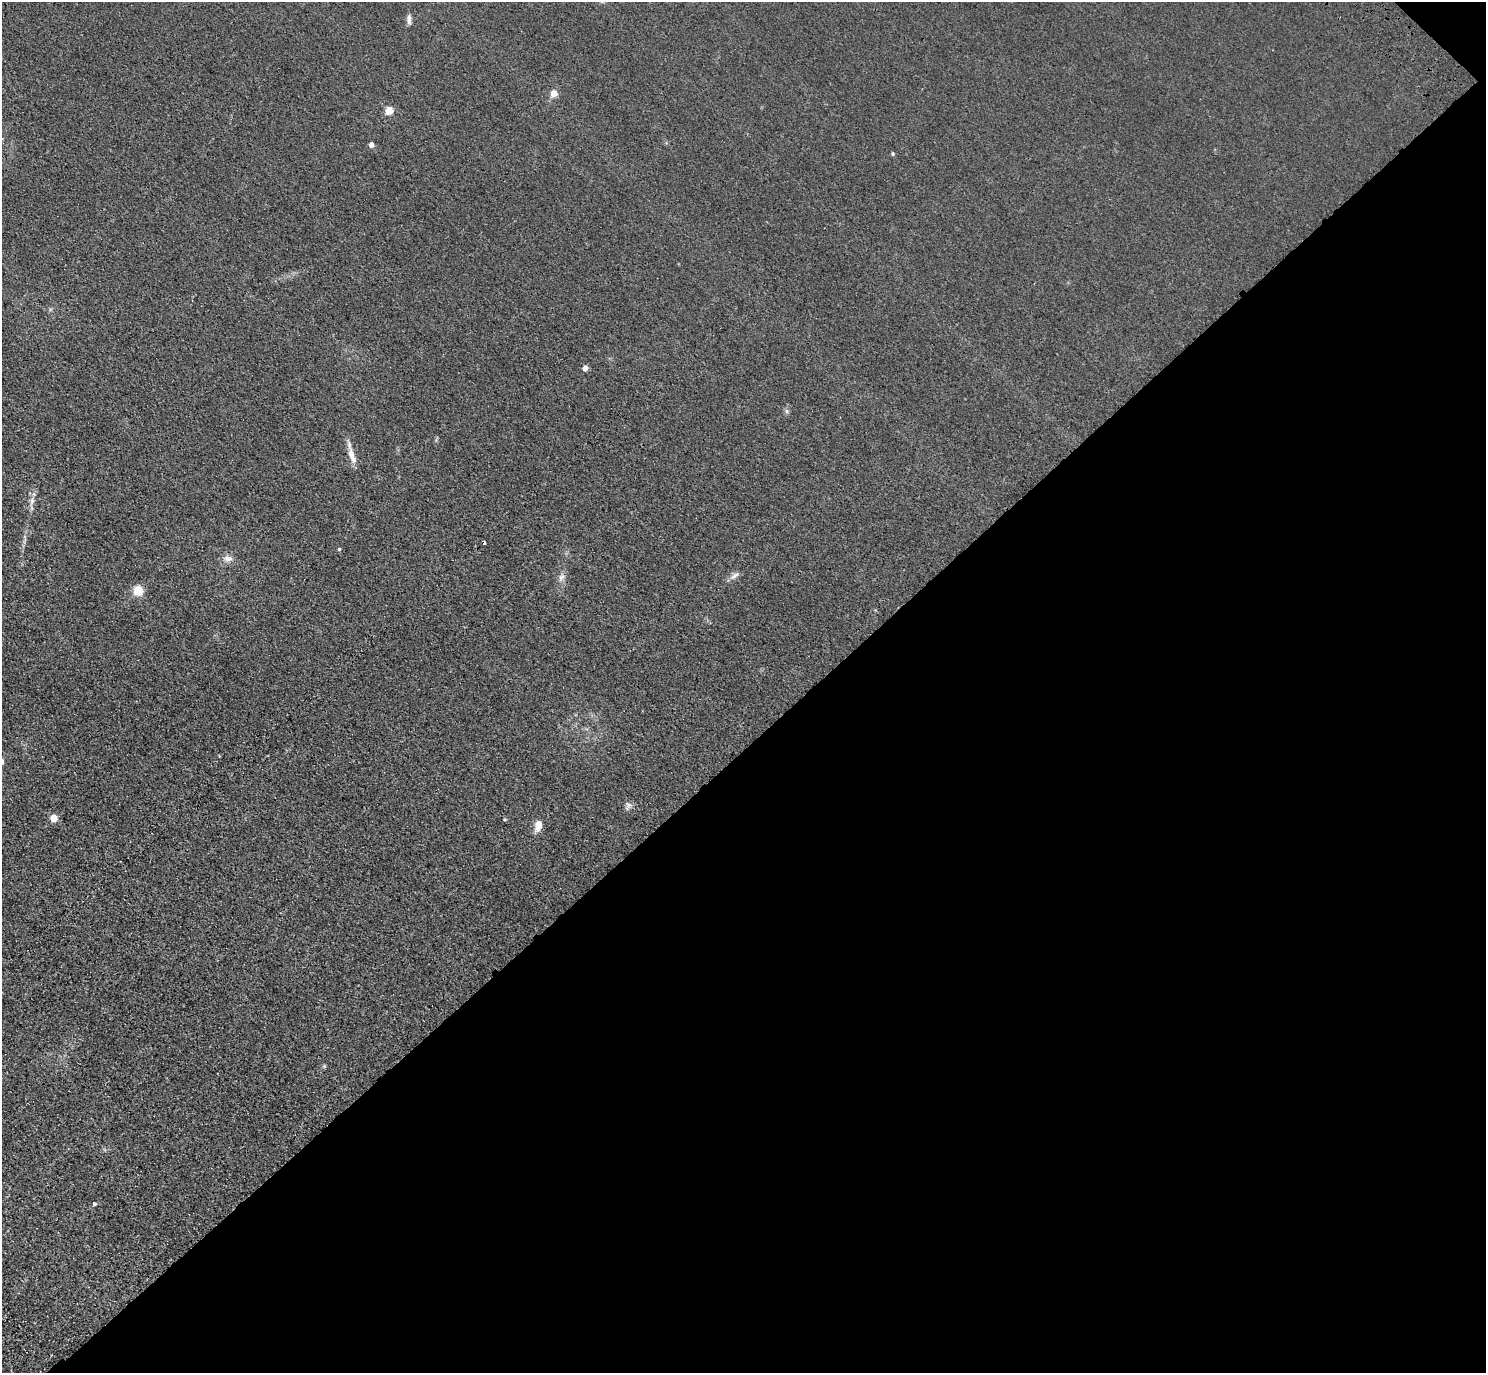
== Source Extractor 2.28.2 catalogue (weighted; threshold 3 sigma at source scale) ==
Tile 12 of 4 x 4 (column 4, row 3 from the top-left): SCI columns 4545-6028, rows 1759-3129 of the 6118 x 6118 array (HDU 1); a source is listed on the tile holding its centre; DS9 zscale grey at full resolution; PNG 1488 x 1375 px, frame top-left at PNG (2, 2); no overlay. Shown black and unused: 46% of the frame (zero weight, under 3 of 4 exposures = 6% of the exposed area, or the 3 px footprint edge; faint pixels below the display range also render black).
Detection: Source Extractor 2.28.2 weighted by HDU 2 'WHT'; one run over the whole footprint, this tile lists its part. Background 0.0112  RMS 0.0054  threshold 0.0242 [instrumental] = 3 sigma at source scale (4.5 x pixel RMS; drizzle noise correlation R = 1.50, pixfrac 1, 0.05/0.05 arcsec/px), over >= 5 px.
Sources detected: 20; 1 cosmic-ray / hot-pixel residue — not listed; the other 19 listed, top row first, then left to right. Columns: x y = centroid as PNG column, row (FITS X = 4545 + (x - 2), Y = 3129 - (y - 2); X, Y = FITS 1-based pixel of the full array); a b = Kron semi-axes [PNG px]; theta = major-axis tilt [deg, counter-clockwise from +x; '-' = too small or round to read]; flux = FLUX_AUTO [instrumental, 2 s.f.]
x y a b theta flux
409 19 12 5 -90 2.3
553 93 6 6 - 4.6
389 111 5 4 - 14
371 145 6 5 - 1.9
893 154 5 4 - 0.66
585 368 4 4 - 4.8
787 411 7 4 -89 0.98
351 454 31 6 -76 5.2
32 501 9 6 84 2
339 549 4 4 - 0.61
228 559 14 7 -2 2.9
735 575 14 5 34 2.1
561 577 10 6 45 2.1
138 591 5 5 - 34
628 805 12 7 66 1.9
54 818 5 4 - 13
505 819 4 4 - 0.6
538 826 11 8 82 5.4
94 1204 4 4 - 0.83